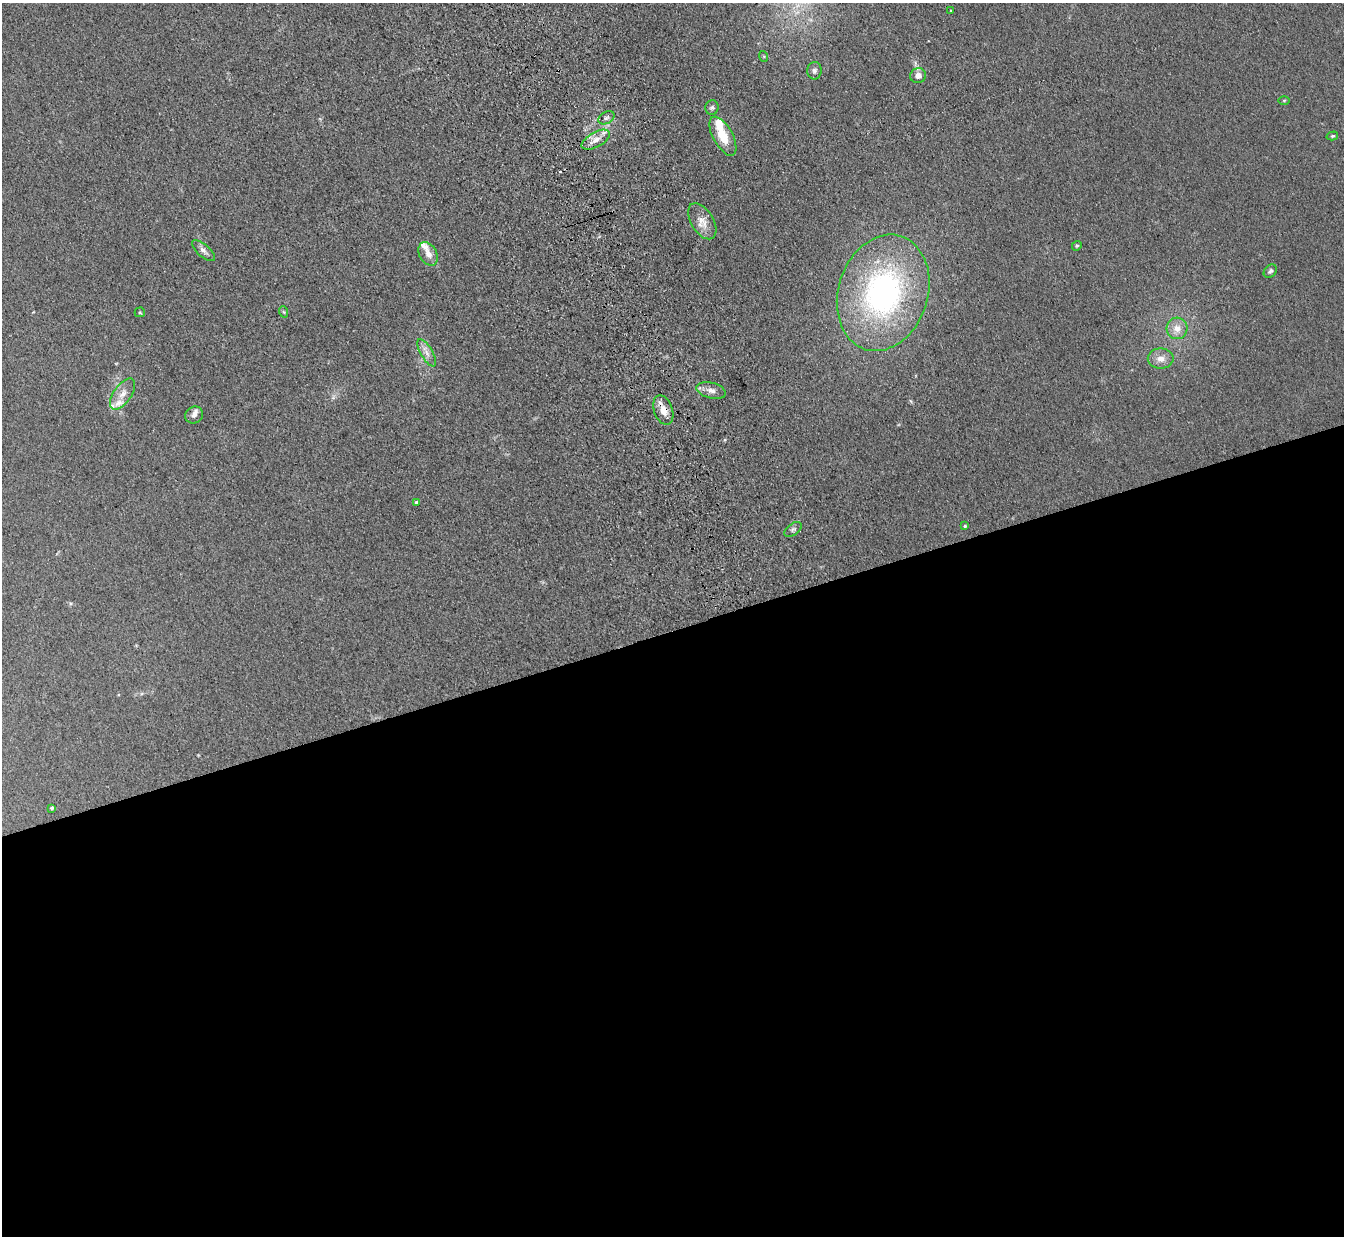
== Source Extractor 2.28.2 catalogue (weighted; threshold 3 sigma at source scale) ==
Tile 15 of 4 x 4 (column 3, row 4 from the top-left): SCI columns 2759-4100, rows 169-1402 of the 5515 x 5398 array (HDU 1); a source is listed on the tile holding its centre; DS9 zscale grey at full resolution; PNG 1346 x 1238 px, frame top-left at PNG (2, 3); each listed source drawn as its Kron ellipse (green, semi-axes under 4 px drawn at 4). Shown black and unused: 49% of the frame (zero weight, under 3 of 5 exposures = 4% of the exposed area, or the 3 px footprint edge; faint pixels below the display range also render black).
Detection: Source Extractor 2.28.2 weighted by HDU 2 'WHT'; one run over the whole footprint, this tile lists its part. Background 0.0415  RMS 0.0047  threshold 0.0211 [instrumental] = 3 sigma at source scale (4.5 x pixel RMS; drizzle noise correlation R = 1.50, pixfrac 1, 0.05/0.05 arcsec/px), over >= 5 px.
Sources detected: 35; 1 cosmic-ray / hot-pixel residue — neither listed nor drawn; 5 inside a brighter listed object's ellipse — not listed separately; the other 29 listed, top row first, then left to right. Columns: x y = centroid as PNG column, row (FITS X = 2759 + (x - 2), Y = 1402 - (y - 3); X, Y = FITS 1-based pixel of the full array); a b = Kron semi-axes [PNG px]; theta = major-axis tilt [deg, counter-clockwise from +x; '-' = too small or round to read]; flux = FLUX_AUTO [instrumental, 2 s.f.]
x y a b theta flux
951 11 3 3 - 0.39
763 56 5 3 - 0.45
814 71 9 7 82 1.6
918 76 8 7 - 3.1
1284 100 6 4 1 0.54
712 107 7 6 - 1.2
606 118 8 6 30 1.5
723 136 21 10 -62 11
1332 136 6 4 15 0.61
596 140 15 7 29 4.2
702 221 20 11 -59 5.7
1077 246 5 4 - 0.66
203 251 14 6 -41 2.2
428 254 12 8 -61 3.7
1270 271 7 6 - 1.2
883 293 59 45 72 130
140 312 5 5 - 0.6
284 312 6 3 -71 0.55
1177 328 11 10 - 5.3
427 353 15 6 -59 3.1
1161 359 13 10 1 4.2
711 390 15 8 -14 3.2
123 394 18 8 55 4.5
663 410 15 9 -70 5.5
194 415 9 8 - 2
416 502 3 3 - 0.67
965 526 4 4 - 0.57
793 529 10 5 36 1.3
52 808 4 3 - 0.64
Overlapping masked pixels (flux is a lower limit): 1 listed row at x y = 663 410